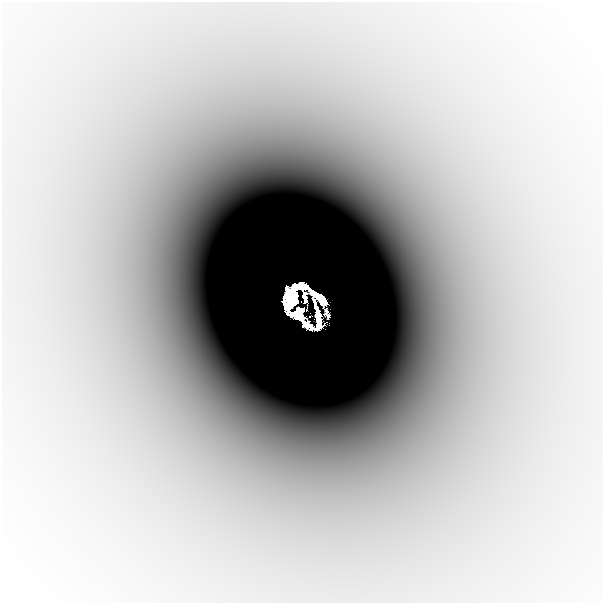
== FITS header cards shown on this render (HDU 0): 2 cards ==
NAXIS1  =                  601
NAXIS2  =                  601

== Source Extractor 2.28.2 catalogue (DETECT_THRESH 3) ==
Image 601 x 601 px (HDU 0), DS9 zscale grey, 1 PNG px = 1 image px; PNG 605 x 605 px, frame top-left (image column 1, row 601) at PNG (2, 2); no overlay
Background -2.22e-04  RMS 4.1e-05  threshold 1.24e-04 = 3 sigma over >= 5 px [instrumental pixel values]
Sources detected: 9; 2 with non-positive FLUX_AUTO (blend fragments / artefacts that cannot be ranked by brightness) are not listed; the other 7 listed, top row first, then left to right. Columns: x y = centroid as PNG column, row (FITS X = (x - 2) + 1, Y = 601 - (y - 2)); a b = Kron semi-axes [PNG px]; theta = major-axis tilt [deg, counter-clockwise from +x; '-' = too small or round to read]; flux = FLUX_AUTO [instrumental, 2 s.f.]
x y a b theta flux
300 286 18 7 13 2.2
305 297 12 4 -87 0.26
319 298 22 7 -45 1.4
295 299 9 4 -75 1.2
290 302 16 8 -80 3.9
298 313 16 11 -7 0.9
310 316 2 2 - 0.0078
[2 non-positive-flux detections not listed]